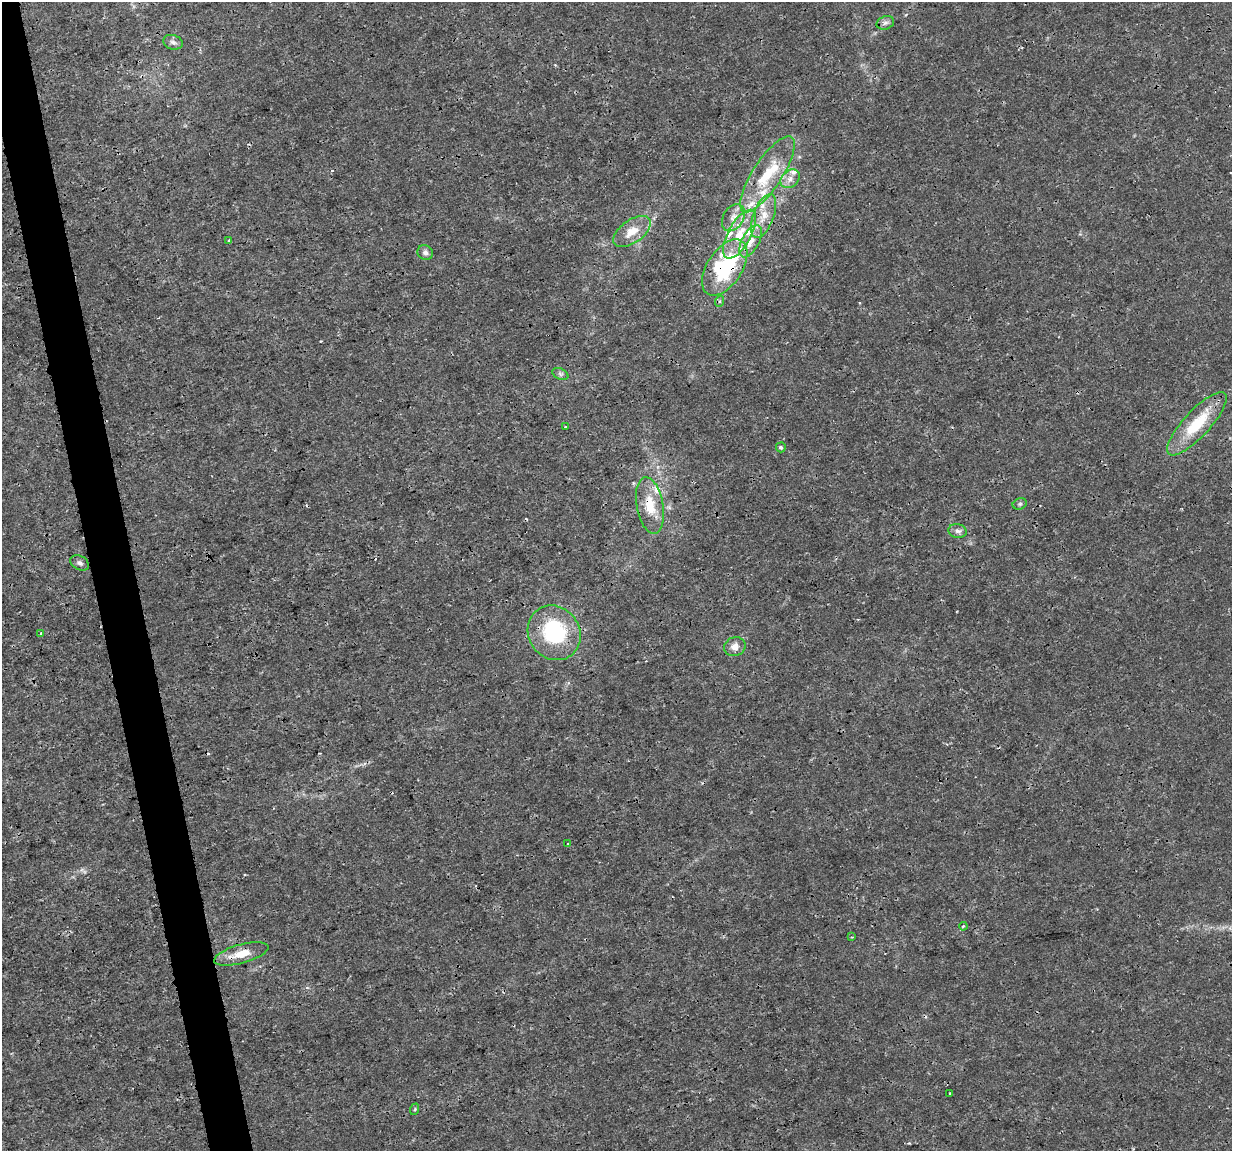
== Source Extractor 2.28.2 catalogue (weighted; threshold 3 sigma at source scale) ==
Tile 11 of 4 x 4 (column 3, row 3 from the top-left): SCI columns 2463-3692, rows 1227-2375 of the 4923 x 4703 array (HDU 1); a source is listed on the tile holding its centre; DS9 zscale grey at full resolution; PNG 1234 x 1153 px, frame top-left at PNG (2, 2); each listed source drawn as its Kron ellipse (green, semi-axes under 4 px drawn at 4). Shown black and unused: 4% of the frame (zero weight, under 3 of 4 exposures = <1% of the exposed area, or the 3 px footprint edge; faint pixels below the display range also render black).
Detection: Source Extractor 2.28.2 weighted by HDU 2 'WHT'; one run over the whole footprint, this tile lists its part. Background 0.00291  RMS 8.1e-04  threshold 0.00363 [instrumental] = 3 sigma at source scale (4.5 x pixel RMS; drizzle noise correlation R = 1.50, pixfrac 1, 0.0396/0.0396 arcsec/px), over >= 5 px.
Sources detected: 41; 3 cosmic-ray / hot-pixel residue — neither listed nor drawn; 8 inside a brighter listed object's ellipse — not listed separately; the other 30 listed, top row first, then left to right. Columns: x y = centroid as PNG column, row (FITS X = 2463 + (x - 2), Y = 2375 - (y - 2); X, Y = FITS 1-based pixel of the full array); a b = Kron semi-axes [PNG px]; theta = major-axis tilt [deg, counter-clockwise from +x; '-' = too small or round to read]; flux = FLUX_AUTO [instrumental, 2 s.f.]
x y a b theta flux
885 23 9 6 16 0.27
173 42 10 7 -19 0.31
767 174 44 14 57 3.9
790 179 10 8 44 0.54
764 216 23 10 69 1.4
733 218 15 10 59 0.82
632 231 21 11 35 1.4
740 234 27 11 61 2.4
229 241 3 3 - 0.089
750 241 18 8 62 1
425 252 8 7 - 0.29
725 267 31 17 57 8.6
720 301 6 4 70 0.12
560 374 8 5 -25 0.2
1197 424 41 13 47 3.8
566 426 3 2 - 0.095
781 447 5 5 - 0.18
1020 504 7 5 21 0.17
650 506 29 13 -80 2.3
958 531 9 7 -8 0.31
80 563 10 7 -28 0.25
41 633 3 3 - 0.14
554 633 28 25 -53 7.6
735 647 11 9 22 0.62
568 843 3 2 - 0.083
963 926 4 3 - 0.094
852 937 4 3 - 0.094
241 954 28 9 16 1.6
950 1094 3 2 - 0.095
415 1109 6 3 72 0.088
Overlapping masked pixels (flux is a lower limit): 3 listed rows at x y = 725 267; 650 506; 241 954